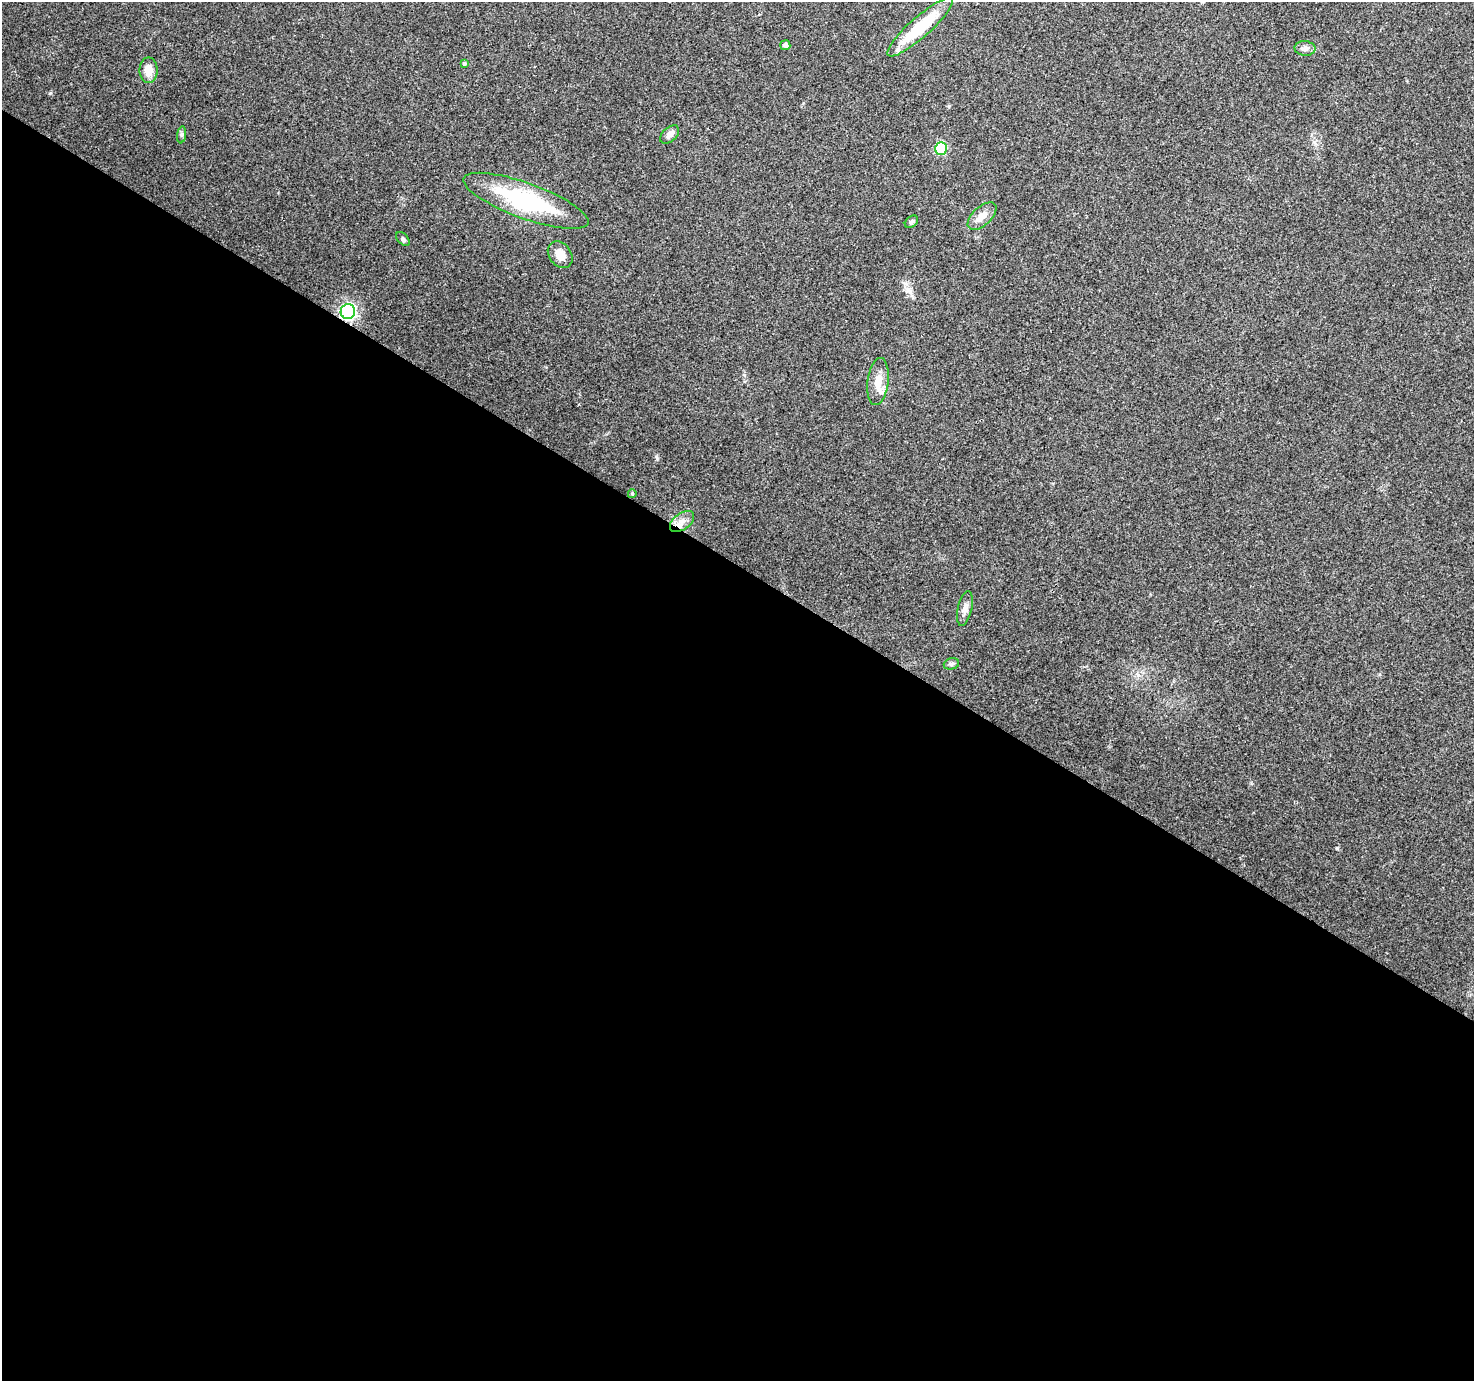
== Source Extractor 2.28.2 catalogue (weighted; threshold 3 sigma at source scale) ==
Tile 14 of 4 x 4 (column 2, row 4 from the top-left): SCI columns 1474-2945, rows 191-1569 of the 5899 x 5963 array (HDU 1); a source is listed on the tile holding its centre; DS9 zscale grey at full resolution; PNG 1476 x 1383 px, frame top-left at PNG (2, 2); each listed source drawn as its Kron ellipse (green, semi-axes under 4 px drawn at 4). Shown black and unused: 59% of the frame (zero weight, under 3 of 4 exposures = <1% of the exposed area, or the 3 px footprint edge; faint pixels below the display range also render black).
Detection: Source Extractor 2.28.2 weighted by HDU 2 'WHT'; one run over the whole footprint, this tile lists its part. Background 0.0419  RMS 0.0039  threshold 0.0177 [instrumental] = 3 sigma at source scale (4.5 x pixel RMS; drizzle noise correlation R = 1.50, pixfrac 1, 0.0396/0.0396 arcsec/px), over >= 5 px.
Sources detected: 19; all 19 listed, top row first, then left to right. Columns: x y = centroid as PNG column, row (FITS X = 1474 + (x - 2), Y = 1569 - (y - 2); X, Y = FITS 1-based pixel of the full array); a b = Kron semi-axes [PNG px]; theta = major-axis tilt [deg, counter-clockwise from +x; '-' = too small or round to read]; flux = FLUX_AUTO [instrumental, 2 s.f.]
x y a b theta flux
920 27 43 10 41 21
785 45 5 5 - 1.4
1305 48 10 7 -4 1.5
464 63 4 4 - 0.73
148 70 13 9 90 4.7
182 135 8 4 82 0.81
670 135 11 7 42 2
941 149 6 6 - 29
526 201 66 17 -20 42
982 216 17 9 42 3.8
911 222 7 5 38 0.84
403 239 8 5 -45 0.82
560 255 14 11 -53 4.1
348 311 7 7 - 99
878 382 24 10 83 5.4
632 494 4 4 - 0.65
682 521 14 8 36 3.1
965 608 18 7 77 2.2
951 664 8 5 16 0.91
Overlapping masked pixels (flux is a lower limit): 2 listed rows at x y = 348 311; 682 521
Unlisted compact peaks at least as high as the median listed source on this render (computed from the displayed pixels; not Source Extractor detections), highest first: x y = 1337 848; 50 93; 657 458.